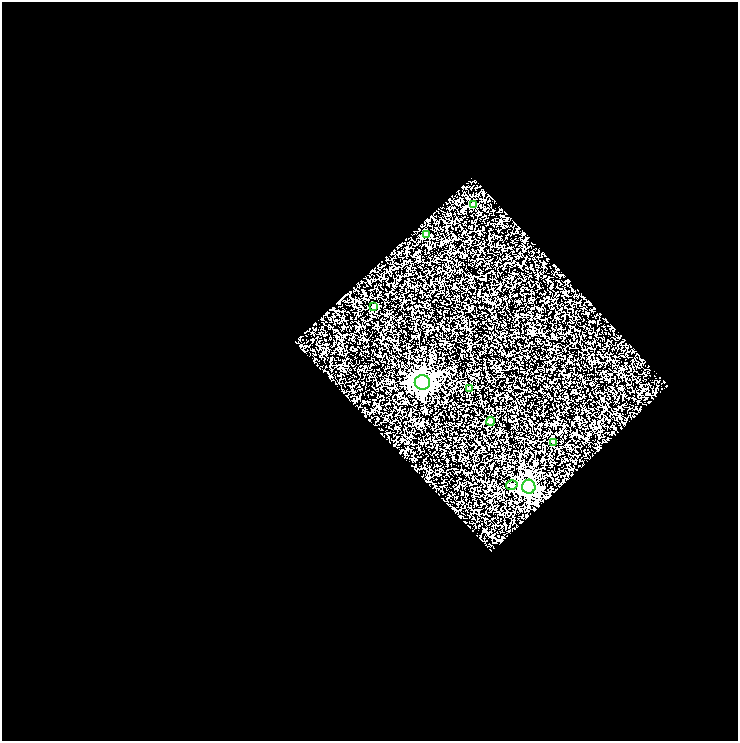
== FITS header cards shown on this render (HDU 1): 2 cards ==
NAXIS1  =                  736
NAXIS2  =                  739

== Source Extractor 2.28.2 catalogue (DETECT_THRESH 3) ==
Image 736 x 739 px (HDU 1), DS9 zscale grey, 1 PNG px = 1 image px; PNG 740 x 743 px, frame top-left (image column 1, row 739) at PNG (2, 2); each listed source drawn as its Kron ellipse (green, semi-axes under 4 px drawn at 4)
Background 0.259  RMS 0.19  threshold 0.564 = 3 sigma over >= 5 px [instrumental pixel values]
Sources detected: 9; all 9 listed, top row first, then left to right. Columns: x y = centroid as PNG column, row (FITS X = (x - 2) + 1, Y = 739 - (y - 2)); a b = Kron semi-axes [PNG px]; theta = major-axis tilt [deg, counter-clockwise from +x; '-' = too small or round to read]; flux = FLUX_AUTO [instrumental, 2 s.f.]
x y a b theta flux
473 204 4 3 - 30
426 235 4 4 - 73
374 306 4 3 - 35
422 382 8 7 - 5200
469 389 4 4 - 48
490 421 4 4 - 95
554 442 4 4 - 30
512 485 6 4 15 20
529 487 7 6 - 3100